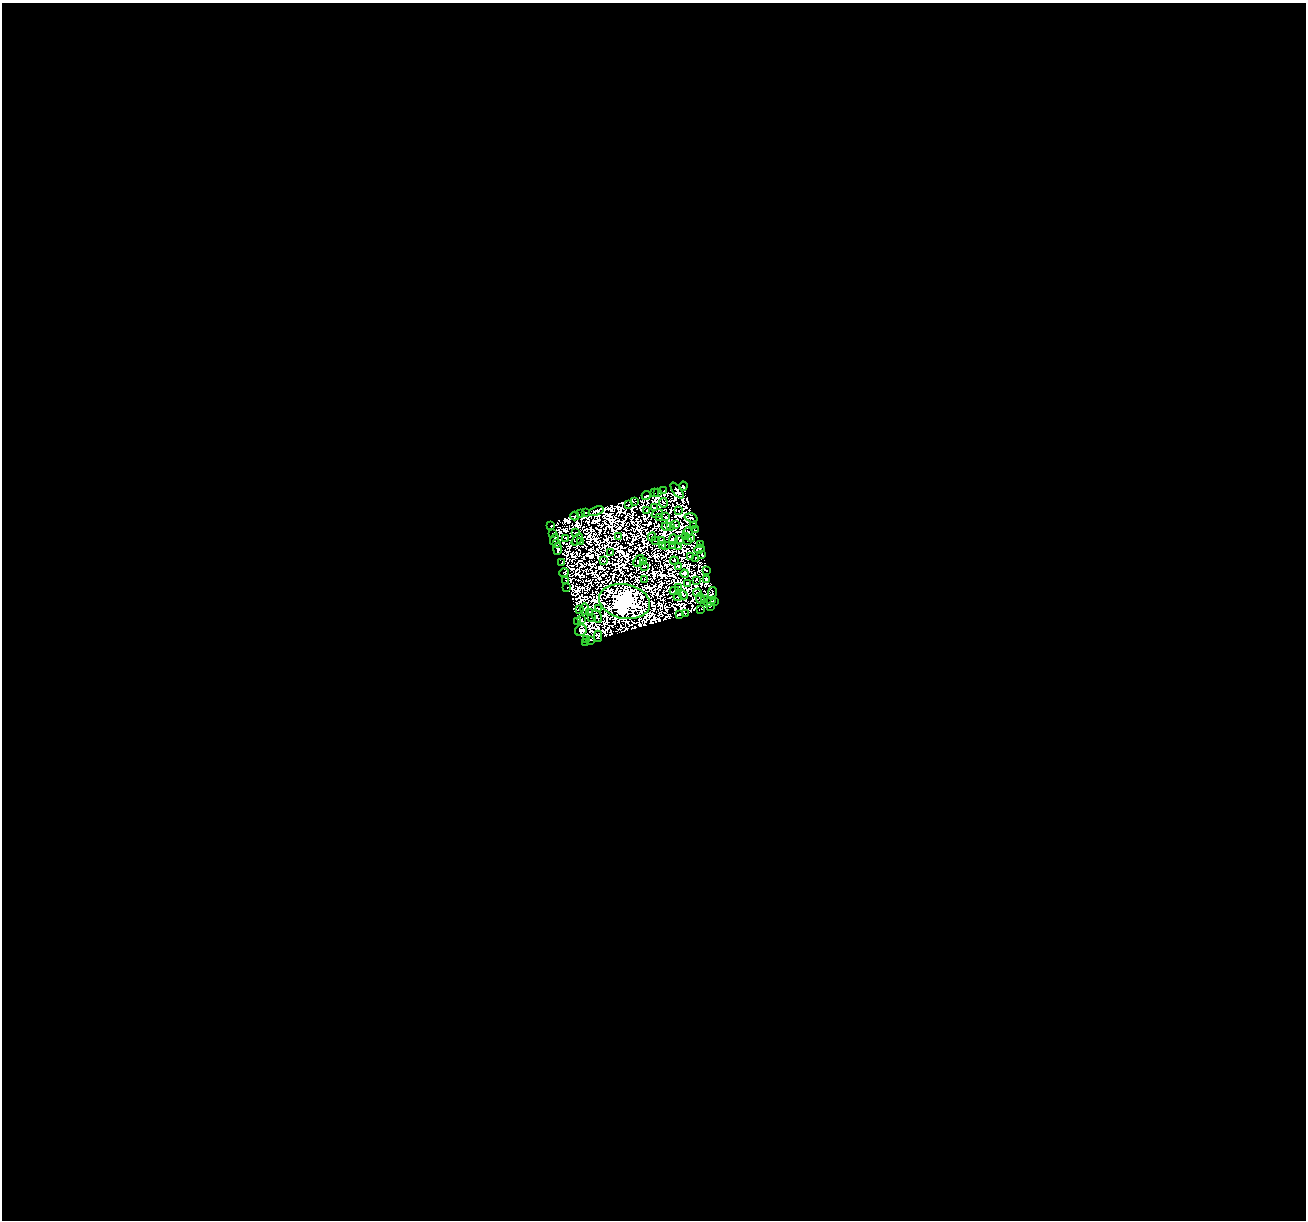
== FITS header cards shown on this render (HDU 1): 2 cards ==
NAXIS1  =                 1304
NAXIS2  =                 1218

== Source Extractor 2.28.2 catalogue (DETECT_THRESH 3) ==
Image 1304 x 1218 px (HDU 1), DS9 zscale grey, 1 PNG px = 1 image px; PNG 1308 x 1222 px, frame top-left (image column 1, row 1218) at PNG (2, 3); each listed source drawn as its Kron ellipse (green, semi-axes under 4 px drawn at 4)
Background 0.798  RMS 1.1e-04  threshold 3.35e-04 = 3 sigma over >= 5 px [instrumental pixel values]
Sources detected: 218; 120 with non-positive FLUX_AUTO (blend fragments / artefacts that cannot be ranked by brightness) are neither listed nor drawn; the other 98 listed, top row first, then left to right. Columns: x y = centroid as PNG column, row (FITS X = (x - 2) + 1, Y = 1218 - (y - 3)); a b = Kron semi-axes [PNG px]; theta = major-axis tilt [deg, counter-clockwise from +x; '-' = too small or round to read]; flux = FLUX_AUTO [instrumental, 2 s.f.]
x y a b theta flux
683 486 4 3 - 59
664 491 3 2 - 20
677 491 9 3 -54 58
654 493 2 2 - 0.92
657 493 3 2 - 21
646 495 4 3 - 64
634 502 2 2 - 9.9
663 503 4 2 - 1.2
629 505 2 2 - 10
654 507 2 2 - 1.1
647 510 2 2 - 14
596 511 8 4 19 42
679 511 2 2 - 15
586 512 2 2 - 4.7
580 514 3 2 - 10
657 514 6 3 19 9.3
575 516 4 4 - 48
659 517 2 2 - 8.7
665 517 2 2 - 3.4
691 518 6 4 -16 63
551 525 3 2 - 20
676 525 2 2 - 14
694 525 2 2 - 24
666 526 5 2 - 5.3
670 527 2 2 - 12
695 530 3 2 - 3.9
688 532 4 2 - 21
575 533 2 2 - 7.5
553 534 3 2 - 15
619 536 2 2 - 21
685 536 4 2 - 12
652 537 4 2 - 19
692 538 2 2 - 4.5
565 539 4 2 - 5.3
673 539 5 4 - 45
554 540 6 3 74 16
577 540 7 2 46 15
680 540 4 3 - 1.4
581 541 3 2 - 12
655 541 3 2 - 16
662 541 4 3 - 6
687 541 2 2 - 0.61
556 544 4 3 - 40
700 544 2 2 - 5.5
665 545 3 2 - 7.1
673 545 2 2 - 0.21
662 546 3 2 - 13
678 547 3 2 - 11
557 549 6 4 90 98
699 549 5 4 - 21
611 553 2 2 - 21
702 554 4 2 - 29
690 556 3 2 - 6.8
695 559 3 2 - 8.7
604 561 2 2 - 12
639 561 6 2 52 1.8
674 561 4 3 - 15
562 562 4 2 - 5.5
644 562 3 2 - 25
644 566 3 2 - 2.2
678 566 3 2 - 16
707 570 3 2 - 23
564 573 5 3 - 21
685 574 4 3 - 9.3
644 579 2 2 - 0.92
706 579 3 3 - 18
696 580 3 2 - 11
566 581 2 2 - 7.5
688 583 3 3 - 8.9
679 587 3 3 - 0.87
567 588 3 2 - 9.7
674 591 5 2 - 9.1
697 593 4 2 - 15
712 593 6 4 79 56
683 595 5 3 - 28
678 597 4 2 - 11
700 598 5 2 - 11
704 599 4 2 - 5.7
625 601 26 17 -11 45000
714 601 4 3 - 50
710 602 6 2 31 4.7
711 607 3 2 - 6.7
599 608 3 2 - 7.2
579 609 2 2 - 13
584 609 5 3 - 5.5
701 610 3 2 - 6.9
589 612 3 2 - 4.4
679 614 4 3 - 26
685 614 2 2 - 10
597 616 7 3 -65 16
591 617 3 2 - 17
581 620 2 2 - 17
577 621 3 2 - 30
581 630 6 5 - 62
598 636 5 4 - 6
587 639 2 2 - 12
591 640 4 3 - 12
585 642 3 2 - 3.5
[120 non-positive-flux detections neither listed nor drawn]